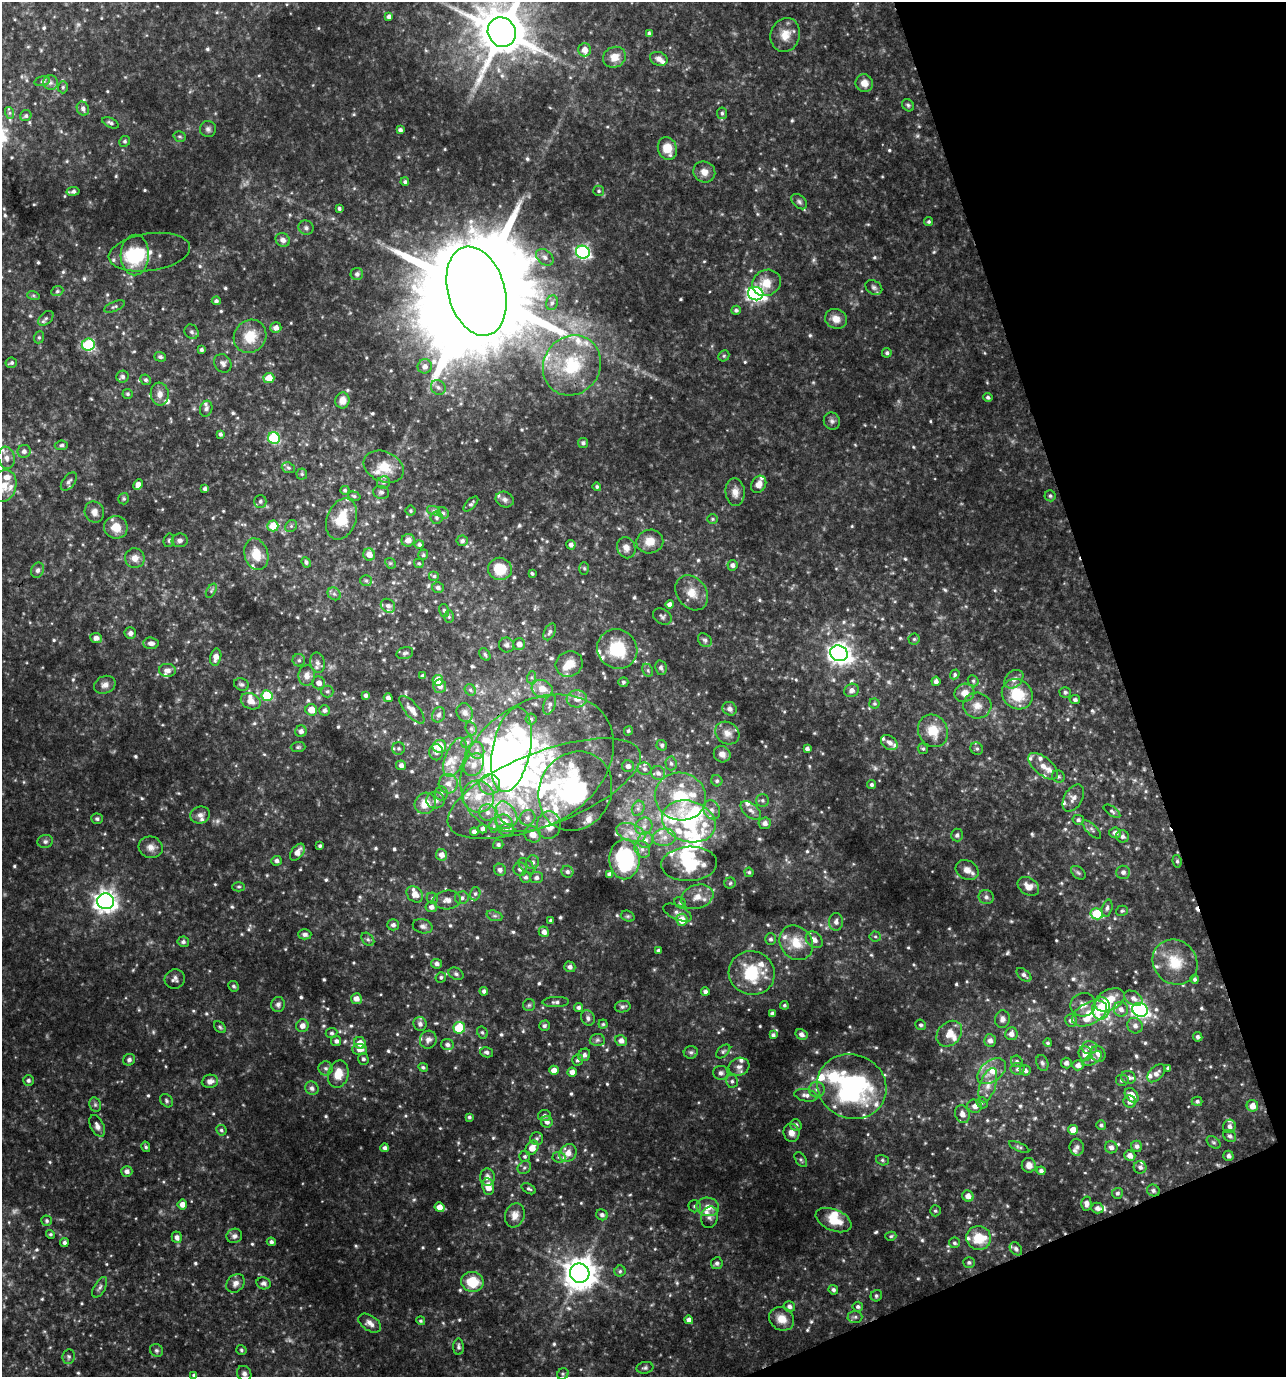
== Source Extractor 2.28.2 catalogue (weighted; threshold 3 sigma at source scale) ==
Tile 12 of 4 x 4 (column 4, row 3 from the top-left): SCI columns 3928-5211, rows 1378-2752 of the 5341 x 5502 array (HDU 1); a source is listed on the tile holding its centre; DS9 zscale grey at full resolution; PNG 1288 x 1379 px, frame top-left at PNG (2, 2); each listed source drawn as its Kron ellipse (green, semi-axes under 4 px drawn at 4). Shown black and unused: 17% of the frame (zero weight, under 3 of 4 exposures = <1% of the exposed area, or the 3 px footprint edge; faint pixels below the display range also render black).
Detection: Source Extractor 2.28.2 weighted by HDU 2 'WHT'; one run over the whole footprint, this tile lists its part. Background 0.0774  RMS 0.0076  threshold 0.0341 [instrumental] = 3 sigma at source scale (4.5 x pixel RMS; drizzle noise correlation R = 1.50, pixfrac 1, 0.0396/0.0396 arcsec/px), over >= 5 px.
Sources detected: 836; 11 too faint to see at this stretch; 13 inside a brighter object's white glare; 1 cosmic-ray / hot-pixel residue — neither listed nor drawn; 79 inside a brighter listed object's ellipse — not listed separately; of the other 732, all 500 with FLUX_AUTO >= 1.21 (the completeness limit of this list) listed and drawn (232 fainter detections not listed), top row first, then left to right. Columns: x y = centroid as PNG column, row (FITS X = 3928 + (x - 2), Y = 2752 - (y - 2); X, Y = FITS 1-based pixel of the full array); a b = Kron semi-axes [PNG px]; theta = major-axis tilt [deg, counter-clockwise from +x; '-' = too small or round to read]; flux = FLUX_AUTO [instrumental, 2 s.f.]
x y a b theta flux
389 16 4 4 - 2.5
502 32 15 13 -59 4000
649 33 4 3 - 1.4
785 35 17 14 72 11
585 50 6 6 - 6.5
614 57 12 10 24 8.6
659 59 9 7 -22 3.7
42 81 8 4 14 1.4
50 83 7 7 - 2.8
864 83 9 8 - 6.2
63 87 6 5 - 1.2
908 105 7 5 -44 1.5
83 109 7 6 - 3
10 113 6 4 -71 1.4
722 113 6 5 - 1.5
26 116 6 5 - 1.6
110 123 9 4 -25 1.9
208 129 8 8 - 2.4
400 130 4 4 - 2.4
180 136 6 5 - 1.3
125 141 5 5 - 1.7
667 148 12 9 -69 13
704 172 11 10 - 6.2
405 182 4 4 - 1.5
73 191 6 4 9 2.1
599 191 5 5 - 1.3
799 202 9 6 -42 2.1
339 209 4 3 - 1.5
929 222 4 4 - 1.5
306 228 7 7 - 2.2
283 240 7 6 - 3.8
149 252 41 18 8 16
583 252 7 6 - 150
135 255 20 14 88 36
545 257 10 7 -41 3
357 274 6 6 - 2.8
766 283 15 13 26 11
874 287 9 6 -31 2.2
57 291 6 5 - 1.4
476 291 46 28 -74 27000
756 294 8 6 -16 230
33 295 6 4 -19 1.3
216 301 4 4 - 1.4
552 303 7 6 - 2.3
114 307 11 4 22 1.6
736 310 5 4 - 1.9
46 318 9 5 42 2
836 319 11 9 -28 6.8
276 328 5 5 - 4.2
192 332 7 6 - 1.8
250 336 17 15 48 18
39 337 6 5 - 1.4
88 345 6 6 - 75
201 350 3 3 - 1.6
887 353 4 4 - 1.8
724 356 6 5 - 1.3
160 357 6 5 - 1.5
11 363 6 5 - 1.6
223 363 10 8 -52 3.1
572 365 31 28 54 49
425 366 7 7 - 4.2
122 377 6 6 - 2.2
269 378 5 5 - 11
146 380 5 5 - 1.7
438 387 8 6 -44 2.5
128 394 5 5 - 1.5
160 394 11 9 -85 5.2
988 397 4 4 - 1.7
342 400 8 7 - 6.5
206 409 8 6 71 2.1
832 421 9 8 - 2.4
220 434 4 3 - 1.6
274 438 6 6 - 54
583 443 5 5 - 2
61 445 7 4 7 1.6
24 451 6 6 - 3.1
6 458 11 8 -81 5
384 467 21 15 -23 16
288 468 7 5 -21 1.5
302 474 5 5 - 1.2
69 482 10 6 53 2.9
383 482 6 6 - 2.1
759 484 9 7 61 5.6
138 485 5 4 - 5.2
4 486 16 12 73 9.9
597 487 4 4 - 1.3
205 489 4 3 - 2.2
345 490 4 4 - 1.4
381 492 8 6 -12 2.3
735 492 14 9 -85 6.8
354 496 6 4 -16 1.3
1050 496 5 5 - 1.5
124 499 6 5 - 1.2
505 499 9 7 -23 3.1
260 501 6 6 - 2
471 504 9 4 47 1.8
411 511 5 5 - 1.4
434 511 7 4 -19 1.6
94 512 10 9 - 4.8
443 513 6 5 - 1.4
437 517 6 6 - 1.8
342 519 21 14 68 21
713 519 5 5 - 1.2
273 526 5 5 - 13
291 526 6 5 - 1.5
116 527 12 11 - 11
169 540 7 5 76 1.3
180 540 8 6 8 2.7
408 540 6 6 - 4.8
462 541 5 5 - 2.3
650 541 13 12 - 9.7
419 544 5 4 - 1.8
571 545 5 4 - 3
626 548 11 9 -69 5
256 554 16 12 -74 14
369 555 6 5 - 6.5
423 555 5 5 - 1.4
135 558 10 9 - 6.4
306 562 5 4 - 1.8
390 563 6 4 -43 1.2
419 563 5 4 - 1.3
732 565 5 5 - 2.6
584 568 6 5 - 1.2
500 569 12 11 - 19
37 570 8 6 66 2.3
532 573 4 3 - 1.3
434 576 5 5 - 1.3
366 581 6 5 - 1.5
438 588 6 5 - 2.4
211 591 8 4 59 1.4
692 593 19 14 -52 11
334 594 7 6 - 2.1
669 604 4 4 - 3.2
388 606 8 6 -39 2.8
444 610 6 5 - 1.6
662 616 10 7 -30 2
449 617 6 5 - 1.2
550 632 9 5 62 2.2
130 633 6 5 - 2.5
96 638 6 5 - 3.5
914 639 5 5 - 1.3
705 640 8 6 -43 1.9
151 643 8 5 -3 3.7
519 644 6 5 - 5.1
506 645 7 7 - 2.5
617 649 20 19 - 33
405 653 8 5 14 1.8
839 653 9 7 -24 510
485 654 7 5 -52 1.6
216 657 8 5 77 5
299 660 6 6 - 1.8
317 663 10 7 -77 3.5
569 664 14 12 28 11
661 668 7 5 -78 1.9
167 670 8 6 -4 3.9
648 670 7 5 -61 1.5
955 674 5 4 - 1.3
307 676 10 8 84 5.6
423 676 4 4 - 1.9
532 677 6 4 71 1.4
1014 679 10 8 44 4.1
438 680 5 5 - 13
936 681 4 4 - 2.3
973 681 6 5 - 1.4
623 682 5 5 - 1.5
319 683 6 6 - 4.5
241 684 7 6 - 1.9
105 685 11 8 24 3.9
440 686 7 6 - 3.7
542 689 10 8 -17 8.3
470 690 6 5 - 1.6
851 690 7 6 - 3.5
327 691 6 6 - 1.8
1065 692 5 5 - 1.5
964 693 10 9 - 7
1017 694 16 14 -41 26
366 695 4 4 - 2
267 696 5 5 - 32
388 698 4 4 - 2.8
577 699 10 8 6 6.1
1075 700 5 4 - 2
251 701 10 7 -25 7.4
874 704 5 5 - 1.3
550 705 10 6 70 2.5
977 706 14 13 - 7.8
730 709 7 6 - 3.1
311 710 6 5 - 10
324 710 5 5 - 2.4
412 710 17 7 -49 6.8
465 713 9 8 - 3.4
439 715 8 6 68 2.3
531 719 5 5 - 1.4
471 729 7 5 -69 1.6
301 731 6 5 - 3
628 731 5 4 - 1.4
933 731 17 14 -62 17
727 733 13 10 -36 6.1
467 742 6 5 - 1.5
889 743 9 6 -36 3.7
662 745 5 5 - 1.8
439 746 7 6 - 14
298 747 7 5 2 1.5
399 748 6 6 - 1.8
807 749 4 3 - 2.4
923 749 5 5 - 1.2
977 749 6 6 - 1.8
477 750 8 7 - 3.7
511 750 43 19 79 130
436 752 8 7 - 2.4
722 754 8 8 - 4.8
455 757 21 9 69 9.3
537 763 83 61 34 200
671 763 7 5 -87 1.8
401 765 5 5 - 3.3
474 765 12 9 59 6.2
628 766 6 6 - 3
1043 766 18 9 -39 7.3
644 769 7 6 - 2.1
658 773 7 6 - 3.1
1058 776 6 6 - 1.6
717 781 6 5 - 1.6
448 784 10 9 - 5.5
490 784 10 10 - 7
871 785 4 4 - 1.7
544 788 102 36 21 150
575 791 40 36 62 120
441 793 7 6 - 2.3
478 797 16 15 - 17
680 797 26 24 -14 47
1073 798 15 9 60 4.9
435 800 9 8 - 3.8
762 800 6 6 - 1.9
425 803 11 10 - 12
638 808 8 6 69 2.5
712 810 10 8 -63 4.5
751 810 12 7 -40 4
1112 811 9 4 -35 1.7
488 812 8 8 - 4.4
507 814 14 8 -55 8.8
200 815 10 8 17 3.5
528 818 8 7 - 3.2
97 819 6 5 - 1.7
1078 820 5 5 - 2
689 821 27 20 -17 76
504 822 8 7 - 10
765 823 6 5 - 3.6
549 825 14 12 85 12
494 826 6 4 -90 1.4
644 826 9 8 - 4.5
482 829 4 4 - 2.6
1092 829 12 5 -45 2.3
506 830 8 6 -2 2.1
474 832 4 4 - 3.1
631 832 15 8 -19 8.3
1115 833 6 5 - 3
532 834 9 7 -38 5.3
957 835 6 6 - 2.3
1122 836 6 6 - 2.6
664 837 11 9 6 6.5
645 840 8 7 - 3.8
45 841 8 6 13 2.1
498 844 5 4 - 1.8
320 846 4 3 - 1.5
151 847 12 10 -17 5.2
642 849 9 7 -59 3.5
297 852 9 6 53 5.8
441 855 6 5 - 5.4
624 859 20 15 88 83
276 861 5 5 - 2.7
1177 861 6 4 -81 1.5
533 862 7 6 - 2.3
689 864 28 17 3 41
526 866 9 5 -44 2.2
520 869 6 6 - 3
500 870 6 6 - 2.8
967 870 12 9 -27 5.2
567 872 6 5 - 2
749 872 4 4 - 1.3
1123 872 7 6 - 3
1078 873 8 5 -39 1.5
609 874 4 4 - 2.3
526 877 5 5 - 1.9
536 878 6 5 - 2.5
730 883 5 5 - 1.2
1028 886 11 8 -31 6.5
239 887 6 4 1 1.2
415 894 9 7 -45 7.3
475 894 6 5 - 1.5
697 897 17 11 19 9.9
986 897 8 7 - 2.4
432 898 6 5 - 1.5
462 898 7 6 - 2.4
447 900 14 9 4 5.4
106 901 8 8 - 510
680 903 6 5 - 1.4
431 907 5 5 - 3.4
1107 908 8 5 75 2.2
1122 911 6 5 - 1.2
677 913 15 7 -25 3.8
1097 914 6 5 - 39
494 916 8 5 -18 1.8
628 916 7 5 -19 1.4
550 920 4 4 - 1.3
682 920 6 5 - 12
836 922 9 7 85 3.6
393 925 6 5 - 2.8
423 926 10 7 -14 2.9
544 932 5 5 - 4.2
305 934 7 5 1 2.4
875 936 5 5 - 1.3
368 939 7 5 -48 1.9
770 939 6 5 - 2
814 940 9 7 -42 4.7
183 942 6 5 - 2.1
796 943 18 15 -50 17
658 951 4 3 - 2
1175 962 24 21 -46 23
437 964 5 5 - 2.6
570 967 6 5 - 3
752 973 23 22 - 37
456 974 8 5 -29 1.9
1024 975 8 5 -40 2.1
441 977 5 5 - 1.4
175 979 10 9 - 3.3
1195 979 4 4 - 1.8
234 986 5 5 - 1.6
484 991 4 4 - 2.2
705 992 4 4 - 2.2
1133 998 10 6 -31 3.9
356 999 5 5 - 4.9
1110 1000 16 10 27 12
556 1002 13 5 1 2.5
278 1004 7 7 - 2.9
529 1005 6 6 - 1.6
784 1005 4 4 - 1.2
1083 1005 12 11 - 5.7
579 1007 4 4 - 2.1
623 1007 8 5 10 2
1101 1009 11 9 83 21
1121 1009 7 7 - 4.2
1140 1010 8 6 -22 190
1089 1013 19 11 27 18
772 1014 4 3 - 2.2
588 1018 8 6 -66 2.6
1002 1019 9 7 81 3.4
1071 1020 6 6 - 3.5
420 1024 7 6 - 3
603 1024 4 4 - 1.2
921 1025 5 5 - 1.7
302 1026 6 6 - 4.8
544 1026 5 5 - 1.8
1135 1026 8 7 - 3.2
220 1027 7 5 -45 1.3
459 1028 6 6 - 34
482 1032 6 5 - 1.4
332 1033 6 5 - 1.4
801 1034 6 5 - 3
949 1034 14 11 46 9
1011 1034 6 6 - 4.4
773 1035 4 4 - 1.7
1198 1037 5 4 - 2
428 1040 9 8 - 3.8
597 1040 7 6 - 2
336 1041 5 5 - 2.5
621 1041 6 5 - 4.1
990 1041 6 6 - 3.7
360 1043 6 5 - 7.8
1048 1043 4 4 - 1.2
447 1045 6 5 - 2.6
1089 1048 7 6 - 3.2
360 1049 7 5 -2 4.9
723 1051 8 5 44 1.5
487 1052 6 5 - 2.1
691 1052 7 6 - 1.7
1085 1053 7 6 - 6.5
1098 1054 8 7 - 5.5
584 1055 6 6 - 2.2
363 1059 6 5 - 1.7
1093 1059 10 5 34 2.5
129 1060 6 5 - 2.3
578 1060 6 5 - 2.1
1017 1061 6 5 - 1.6
1042 1063 8 6 -70 1.8
1066 1063 5 5 - 2.4
1078 1065 5 5 - 3.7
423 1067 5 4 - 1.4
739 1067 10 9 - 4.1
326 1068 7 7 - 2.2
1168 1068 4 4 - 1.9
1017 1069 7 6 - 2.1
554 1070 5 4 - 5.6
1025 1070 5 5 - 2.5
992 1071 16 10 38 11
572 1072 4 4 - 5.8
721 1073 7 7 - 2.6
1156 1073 11 6 44 3.5
338 1074 14 10 75 12
1128 1077 7 6 - 2.9
28 1080 5 5 - 2
1122 1080 7 6 - 1.9
210 1081 8 6 6 4.3
732 1081 6 6 - 1.9
988 1085 18 8 72 7.3
852 1086 35 32 -24 120
312 1088 7 6 - 2.9
817 1089 8 7 - 2.9
806 1095 12 6 -10 3.2
1132 1095 8 6 -51 9.4
166 1101 7 5 -49 1.5
1130 1101 6 6 - 3.8
1197 1101 5 4 - 1.7
982 1103 6 5 - 1.3
95 1105 7 5 -70 1.7
974 1106 7 6 - 4.5
1252 1106 6 5 - 7.3
962 1114 9 7 -71 4.9
544 1116 6 6 - 1.8
469 1117 3 3 - 1.4
547 1122 6 5 - 3.3
796 1125 6 5 - 2.2
1101 1125 5 4 - 1.6
97 1126 12 6 -63 3.6
1229 1126 6 6 - 2.8
221 1130 5 5 - 1.5
1073 1130 5 4 - 8.2
791 1133 9 8 - 4.9
1230 1136 7 5 -33 2
537 1139 6 6 - 1.8
1214 1142 8 5 -40 1.5
1137 1146 6 5 - 2.5
146 1147 5 4 - 1.4
1019 1147 11 4 -25 1.7
1077 1147 8 7 - 2.3
1111 1147 6 6 - 3.1
385 1148 4 4 - 2.4
532 1148 7 6 - 8.6
568 1153 9 8 - 6.3
525 1156 5 5 - 1.7
1130 1156 5 5 - 4.9
1228 1156 5 5 - 2.4
559 1157 6 5 - 1.6
801 1160 8 5 -56 1.5
882 1160 6 5 - 1.4
1029 1165 7 7 - 4.6
524 1167 7 6 - 2.1
1140 1167 6 6 - 2.3
127 1171 5 5 - 3.1
1041 1171 4 4 - 2.4
487 1177 8 7 - 4.2
488 1187 8 6 -80 9.8
529 1189 7 5 -29 1.6
1153 1191 6 5 - 2.1
1117 1193 5 5 - 1.6
968 1196 6 5 - 5.8
1086 1203 7 5 -88 3.6
182 1205 5 5 - 5.4
695 1206 6 6 - 1.9
440 1207 5 4 - 7
708 1207 11 9 -10 7.2
1097 1208 6 5 - 2.6
935 1211 5 5 - 1.3
515 1215 12 9 71 5.7
602 1215 6 5 - 2.4
710 1217 11 8 76 3.2
834 1220 19 10 -23 15
47 1221 5 5 - 1.5
50 1234 4 4 - 1.2
234 1236 8 7 - 2.6
891 1236 5 4 - 1.2
177 1237 6 5 - 3.1
979 1238 12 11 - 19
64 1242 4 4 - 2
271 1242 4 4 - 2.1
954 1243 5 5 - 1.5
1016 1249 7 5 -50 1.8
969 1262 6 5 - 1.8
717 1263 6 5 - 2.2
620 1271 5 5 - 1.4
580 1273 10 9 - 1400
472 1282 11 10 - 21
235 1283 10 8 46 4
264 1283 7 6 - 2.4
100 1287 11 5 60 2.4
833 1290 5 4 - 1.9
876 1296 6 5 - 1.4
789 1306 6 5 - 2.9
858 1307 5 5 - 1.7
855 1317 7 6 - 1.9
782 1319 13 11 -32 9.7
689 1320 4 4 - 3.6
421 1321 5 4 - 1.2
370 1323 12 7 -34 5.3
458 1347 8 5 -89 1.8
156 1350 7 6 - 1.8
241 1350 5 4 - 1.4
69 1357 7 6 - 1.9
645 1368 8 5 9 1.7
244 1374 8 7 - 2.8
563 1374 6 5 - 1.2
194 1375 3 3 - 1.5
Overlapping masked pixels (flux is a lower limit): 4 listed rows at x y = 476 291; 511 750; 852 1086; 515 1215
Isophote crosses this tile's border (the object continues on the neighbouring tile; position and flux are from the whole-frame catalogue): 3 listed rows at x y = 502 32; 4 486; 194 1375